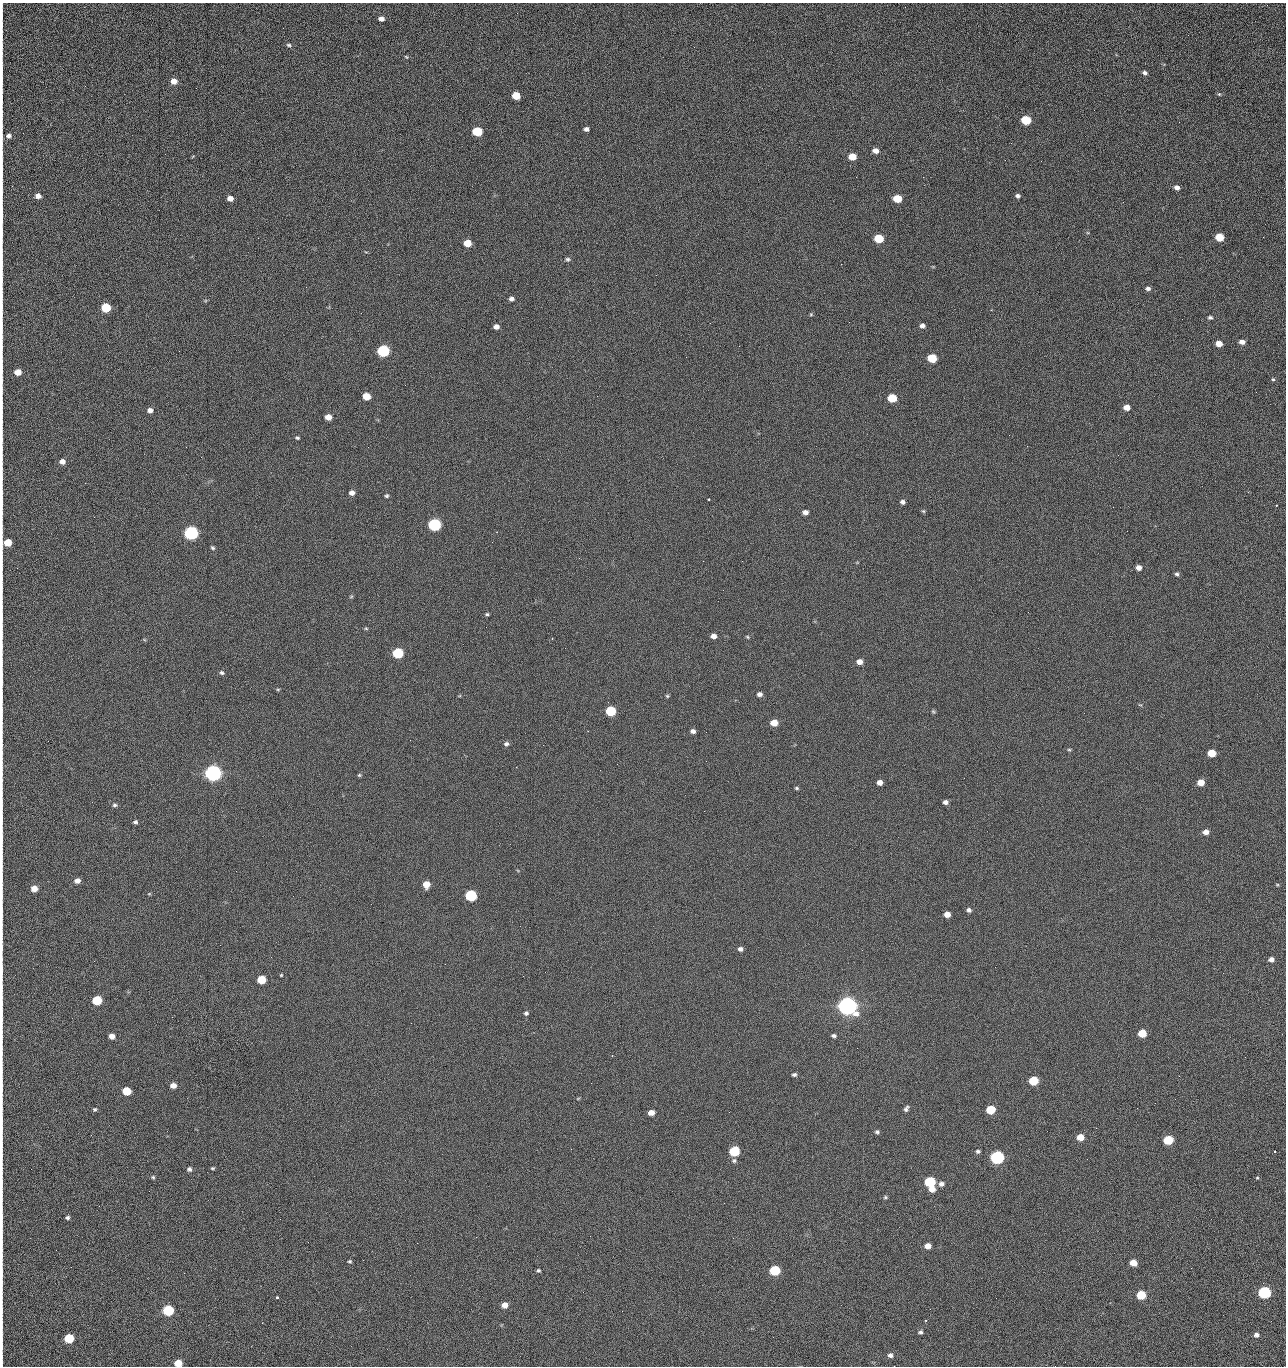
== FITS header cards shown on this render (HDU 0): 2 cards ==
NAXIS1  =                 1284 /fastest changing axis
NAXIS2  =                 1364 /next to fastest changing axis

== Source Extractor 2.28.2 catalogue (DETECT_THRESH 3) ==
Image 1284 x 1364 px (HDU 0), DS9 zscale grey, 1 PNG px = 1 image px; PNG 1288 x 1368 px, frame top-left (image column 1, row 1364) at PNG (2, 3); no overlay
Background 123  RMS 14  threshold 43.2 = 3 sigma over >= 5 px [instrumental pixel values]
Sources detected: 214; all 214 listed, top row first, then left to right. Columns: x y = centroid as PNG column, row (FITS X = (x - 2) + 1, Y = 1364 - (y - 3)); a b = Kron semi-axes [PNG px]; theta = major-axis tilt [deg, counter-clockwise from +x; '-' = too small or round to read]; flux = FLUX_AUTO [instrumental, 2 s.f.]
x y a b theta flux
381 19 5 4 - 4.5e+03
2 25 8 2 90 1.3e+03
1188 35 2 2 - 1.1e+03
289 45 6 4 -16 1.8e+03
406 57 5 4 - 8.6e+02
1145 73 6 4 -12 2.6e+03
2 79 12 2 90 2.1e+03
174 81 6 5 - 8.8e+03
1219 94 5 4 - 1.2e+03
516 96 6 5 - 2.2e+04
1026 120 6 5 - 4.3e+04
1179 122 2 2 - 1.2e+03
586 129 5 4 - 3.2e+03
477 131 6 5 - 5.3e+04
9 136 8 7 - 4.0e+03
875 151 6 5 - 6.3e+03
193 156 5 3 - 8.2e+02
852 157 6 5 - 1.6e+04
1041 161 2 2 - 1.8e+03
2 170 27 2 90 5.1e+03
856 177 2 2 - 2.4e+03
923 177 2 2 - 1.8e+04
1177 188 6 5 - 3.7e+03
38 196 6 5 - 5.1e+03
1018 196 5 4 - 2.6e+03
230 198 5 5 - 6.0e+03
897 199 6 5 - 2.8e+04
1123 202 3 2 - 8.4e+02
2 213 22 2 90 4.0e+03
1088 233 5 3 - 8.5e+02
1219 237 6 5 - 2.4e+04
1263 237 3 2 - 8.1e+02
879 238 6 5 - 4.1e+04
467 243 6 5 - 1.9e+04
568 259 6 5 - 1.9e+03
2 264 20 2 90 2.9e+03
841 264 2 2 - 2.7e+04
656 275 2 2 - 5.3e+02
2 280 11 2 90 1.8e+03
306 287 2 2 - 7.4e+02
1148 288 6 5 - 2.8e+03
511 299 5 5 - 3.2e+03
2 307 16 2 90 3.0e+03
106 308 6 5 - 5.2e+04
811 314 4 4 - 1.0e+03
1210 317 5 4 - 2.0e+03
849 322 3 2 - 6.9e+02
710 323 2 2 - 3.4e+03
922 326 5 5 - 3.5e+03
496 327 5 4 - 5.0e+03
1242 342 6 5 - 4.7e+03
1219 344 5 5 - 9.7e+03
739 346 2 2 - 4.6e+02
383 351 6 6 - 1.6e+05
932 358 6 5 - 4.0e+04
18 372 6 5 - 1.1e+04
2 379 18 2 90 3.2e+03
1273 379 5 4 - 1.3e+03
1256 392 2 2 - 1.3e+03
366 396 6 5 - 1.9e+04
892 398 6 5 - 3.3e+04
1127 407 5 5 - 9.5e+03
150 410 5 5 - 4.5e+03
328 417 5 5 - 9.2e+03
1009 435 2 2 - 3.3e+03
297 438 5 3 - 1.4e+03
2 440 10 2 90 1.6e+03
1027 446 2 2 - 5.6e+02
186 447 2 2 - 2.8e+03
62 461 5 5 - 5.6e+03
85 483 3 2 - 1.0e+03
352 493 5 5 - 5.1e+03
386 496 4 4 - 1.6e+03
709 499 3 2 - 1.6e+03
2 501 22 2 90 3.4e+03
902 502 5 4 - 3.1e+03
1276 505 3 2 - 9.0e+02
779 509 2 2 - 5.4e+02
923 511 5 5 - 1.3e+03
805 512 5 4 - 5.0e+03
434 525 6 6 - 1.9e+05
191 533 6 6 - 3.2e+05
492 542 2 2 - 2.6e+03
7 543 6 5 - 1.9e+04
213 548 5 4 - 1.7e+03
742 561 3 2 - 8.5e+02
1139 568 5 5 - 5.4e+03
1177 574 5 5 - 2.1e+03
2 577 9 2 90 1.5e+03
351 597 6 4 2 1.1e+03
487 614 5 4 - 1.3e+03
2 616 14 2 90 2.1e+03
366 628 5 5 - 1.1e+03
713 636 5 4 - 5.3e+03
747 637 5 4 - 1.2e+03
398 653 6 5 - 9.0e+04
859 662 6 5 - 7.3e+03
222 673 6 5 - 2.0e+03
2 682 13 2 90 2.3e+03
278 689 6 4 1 1.1e+03
759 694 6 5 - 4.0e+03
667 696 5 4 - 1.3e+03
1140 705 6 3 -18 1.0e+03
611 711 6 5 - 6.4e+04
933 711 6 5 - 1.3e+03
774 723 6 5 - 1.4e+04
693 731 5 4 - 3.5e+03
706 732 2 2 - 6.6e+02
506 744 6 6 - 2.6e+03
543 745 2 2 - 3.1e+03
1069 750 5 3 - 1.1e+03
1211 753 6 5 - 2.6e+04
706 761 2 2 - 2.1e+03
617 764 2 2 - 8.8e+02
213 773 7 6 - 7.3e+05
359 775 5 4 - 1.3e+03
880 782 5 4 - 5.8e+03
1201 783 5 5 - 1.3e+04
797 788 5 3 - 1.4e+03
945 802 5 4 - 3.8e+03
114 805 6 5 - 2.0e+03
2 818 11 2 90 1.7e+03
135 822 5 4 - 2.0e+03
1206 832 5 5 - 5.8e+03
2 839 16 2 90 2.6e+03
77 881 6 5 - 5.7e+03
426 884 6 5 - 1.3e+04
1277 885 5 4 - 9.8e+02
34 889 5 5 - 9.8e+03
149 894 5 3 - 8.4e+02
471 895 6 6 - 1.2e+05
2 910 10 2 90 1.5e+03
969 910 5 5 - 2.9e+03
947 914 5 5 - 9.3e+03
740 949 5 5 - 3.5e+03
1271 959 5 5 - 4.3e+03
2 970 13 2 90 2.0e+03
281 975 3 3 - 9.5e+02
523 976 2 2 - 2.0e+03
261 980 6 5 - 3.3e+04
97 1000 6 5 - 5.3e+04
847 1006 7 6 - 1.2e+06
2 1013 16 2 90 2.5e+03
526 1013 6 5 - 2.1e+03
411 1023 2 2 - 5.4e+03
1142 1033 6 5 - 2.8e+04
112 1036 5 5 - 6.2e+03
833 1036 5 4 - 2.2e+03
857 1048 2 2 - 1.3e+03
1245 1057 2 2 - 1.9e+03
794 1075 5 4 - 2.2e+03
1179 1076 2 2 - 2.8e+03
1033 1081 6 5 - 4.7e+04
173 1085 6 5 - 7.1e+03
2 1087 14 2 90 2.2e+03
126 1091 6 5 - 3.1e+04
578 1098 6 3 20 9.2e+02
1155 1103 2 2 - 9.1e+02
95 1109 5 5 - 1.6e+03
906 1109 7 5 63 2.6e+03
991 1110 6 5 - 4.3e+04
729 1112 3 2 - 1.0e+03
651 1113 5 4 - 8.6e+03
2 1121 15 2 90 2.2e+03
1096 1128 2 2 - 5.0e+02
877 1132 5 5 - 1.9e+03
91 1135 2 2 - 2.6e+03
1080 1137 5 5 - 1.6e+04
1168 1140 6 5 - 5.7e+04
571 1149 2 2 - 1.0e+03
734 1151 6 5 - 7.8e+04
978 1151 5 4 - 2.1e+03
1274 1151 3 2 - 8.3e+02
997 1157 6 6 - 2.8e+05
1087 1159 2 2 - 1.4e+03
734 1161 6 6 - 2.0e+03
213 1168 4 3 - 1.2e+03
189 1169 6 5 - 2.7e+03
153 1177 5 5 - 1.4e+03
1257 1178 4 4 - 9.9e+02
930 1182 6 5 - 8.4e+04
941 1184 6 6 - 4.0e+03
932 1189 6 5 - 9.8e+03
885 1197 5 4 - 1.3e+03
2 1217 11 2 90 1.9e+03
67 1217 5 4 - 2.1e+03
280 1219 2 2 - 2.3e+03
476 1237 2 2 - 7.2e+03
2 1242 7 2 90 1.1e+03
308 1242 2 2 - 1.7e+03
417 1243 2 2 - 5.3e+03
928 1246 5 5 - 8.6e+03
350 1261 4 3 - 1.4e+03
1133 1263 5 5 - 1.3e+04
538 1270 5 4 - 1.5e+03
775 1270 6 5 - 8.0e+04
2 1273 16 2 90 3.0e+03
583 1292 2 2 - 4.7e+02
1264 1292 6 6 - 1.9e+05
1141 1295 6 5 - 4.5e+04
277 1298 3 3 - 2.3e+03
996 1298 2 2 - 2.6e+03
505 1305 6 5 - 7.9e+03
168 1310 6 6 - 1.0e+05
2 1311 15 2 90 2.2e+03
622 1311 3 2 - 7.3e+02
926 1321 3 2 - 8.0e+02
920 1332 6 5 - 2.0e+03
1256 1335 6 5 - 3.3e+03
69 1338 6 5 - 5.3e+04
2 1346 11 2 90 1.6e+03
890 1355 6 5 - 3.6e+03
178 1363 6 5 - 1.8e+04
1055 1366 2 2 - 2.0e+03
At the frame edge (FLAGS 8, measured only in part): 29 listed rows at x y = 2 25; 2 79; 9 136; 2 170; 2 213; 2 264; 2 280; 2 307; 2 379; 2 440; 2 501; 7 543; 2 577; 2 616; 2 682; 2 818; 2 839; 2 910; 2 970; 2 1013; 2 1087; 2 1121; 2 1217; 2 1242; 2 1273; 2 1311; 2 1346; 178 1363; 1055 1366

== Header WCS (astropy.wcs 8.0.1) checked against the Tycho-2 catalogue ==
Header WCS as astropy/WCSLIB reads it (CRVAL/CRPIX/CD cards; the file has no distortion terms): RA---TAN/DEC--TAN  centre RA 15:41:40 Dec +51:59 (235.42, +51.98 deg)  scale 1.26 arcsec/px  FOV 26.9' x 28.5'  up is +92 deg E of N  parity flipped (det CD > 0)
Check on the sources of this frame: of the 60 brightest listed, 11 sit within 2.0 arcsec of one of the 12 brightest Tycho-2 stars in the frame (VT <= 12.29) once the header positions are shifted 0.36 arcsec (0.14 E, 0.33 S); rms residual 1.04 arcsec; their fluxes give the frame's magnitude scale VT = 24.59 - 2.5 log10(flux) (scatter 0.21 mag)
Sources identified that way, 11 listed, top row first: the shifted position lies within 2.0 arcsec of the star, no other Tycho-2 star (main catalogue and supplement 1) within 4.0 arcsec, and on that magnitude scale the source's flux lands within +1.5 / -3 mag of the star's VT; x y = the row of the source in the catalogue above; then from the Tycho-2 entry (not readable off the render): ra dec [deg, ICRS J2000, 3 dp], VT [Tycho-2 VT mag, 2 dp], TYC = Tycho-2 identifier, HIP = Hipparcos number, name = IAU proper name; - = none
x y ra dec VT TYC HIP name
383 351 235.614 +52.064 11.61 3489-1132-1 - -
434 525 235.514 +52.049 11.19 3489-1407-1 - -
191 533 235.515 +52.133 11.12 3489-1380-1 - -
213 773 235.378 +52.130 9.31 3489-1322-1 76850 -
471 895 235.303 +52.042 11.52 3489-958-1 - -
847 1006 235.232 +51.912 9.59 3489-824-1 - -
997 1157 235.143 +51.862 10.97 3489-1016-1 - -
930 1182 235.131 +51.886 12.29 3489-908-1 - -
775 1270 235.084 +51.941 11.45 3489-1346-1 - -
1264 1292 235.062 +51.771 11.53 3489-1453-1 - -
168 1310 235.075 +52.152 11.74 3489-912-1 - -